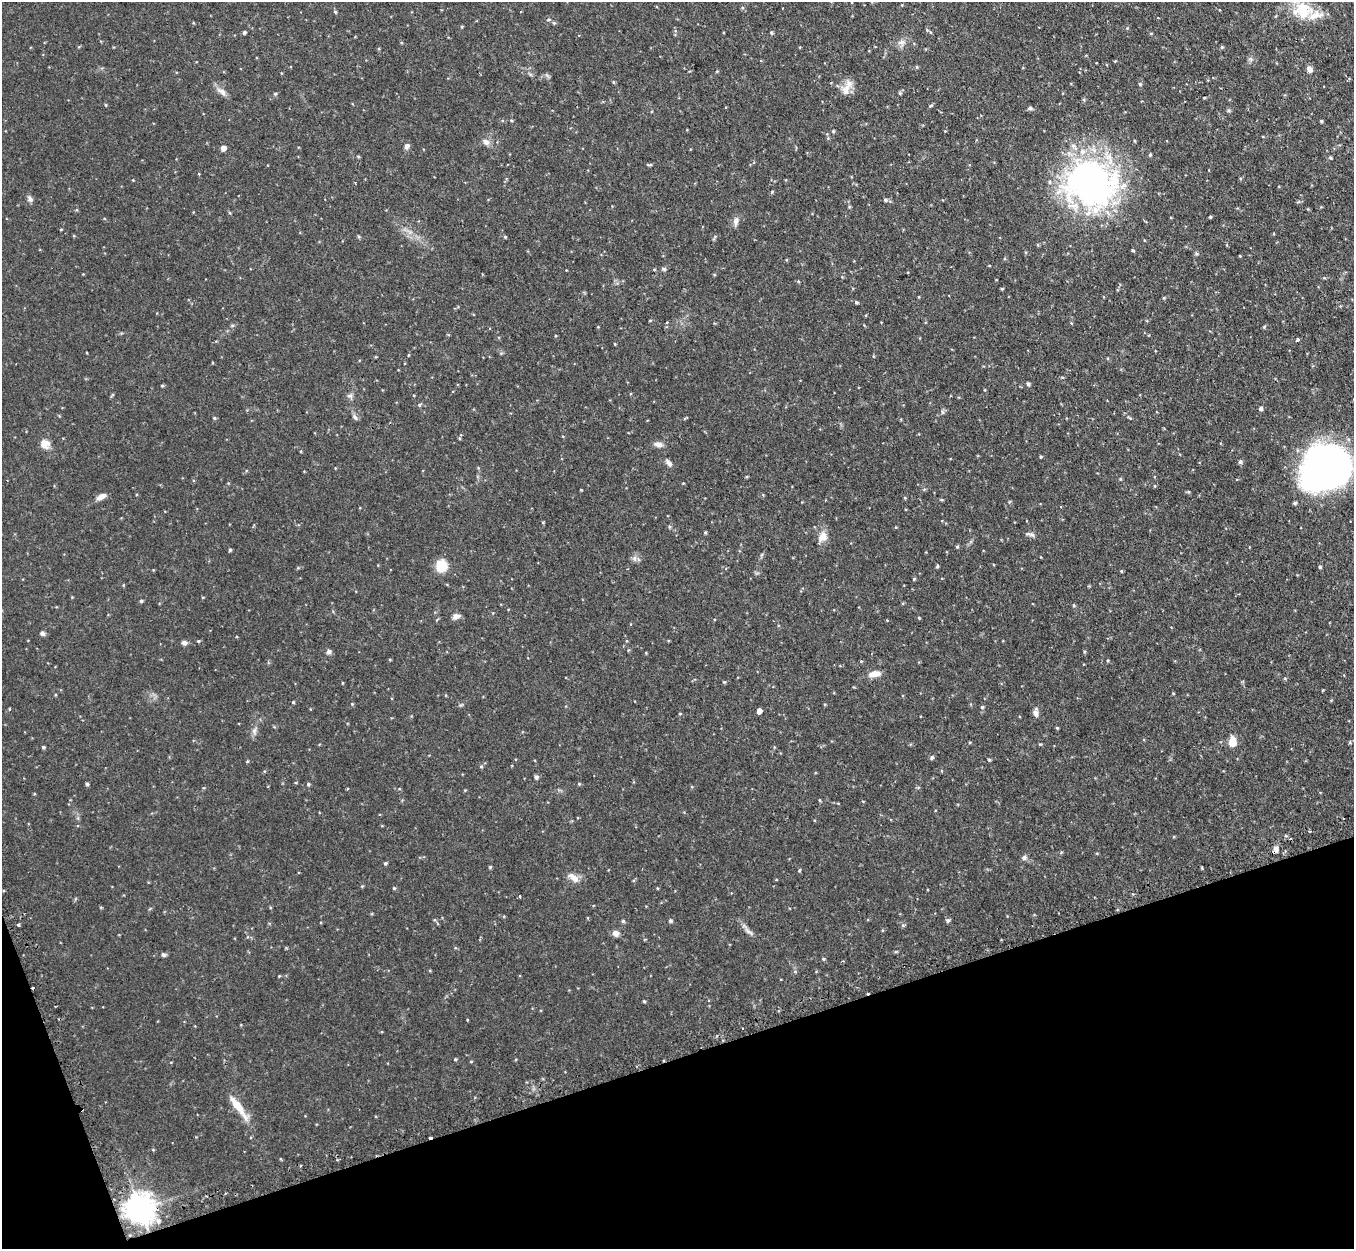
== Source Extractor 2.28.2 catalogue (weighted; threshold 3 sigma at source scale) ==
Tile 14 of 4 x 4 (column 2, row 4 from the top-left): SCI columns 1392-2743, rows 175-1421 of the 5485 x 5464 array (HDU 1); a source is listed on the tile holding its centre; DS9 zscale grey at full resolution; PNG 1356 x 1251 px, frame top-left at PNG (2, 2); no overlay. Shown black and unused: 17% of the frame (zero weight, under 2 of 3 exposures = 4% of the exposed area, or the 3 px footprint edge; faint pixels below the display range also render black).
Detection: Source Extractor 2.28.2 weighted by HDU 2 'WHT'; one run over the whole footprint, this tile lists its part. Background 0.0971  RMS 0.0069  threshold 0.0311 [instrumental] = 3 sigma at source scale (4.5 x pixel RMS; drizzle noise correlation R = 1.50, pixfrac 1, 0.05/0.05 arcsec/px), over >= 5 px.
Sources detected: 134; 1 cosmic-ray / hot-pixel residue — not listed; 2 inside a brighter listed object's ellipse — not listed separately; the other 131 listed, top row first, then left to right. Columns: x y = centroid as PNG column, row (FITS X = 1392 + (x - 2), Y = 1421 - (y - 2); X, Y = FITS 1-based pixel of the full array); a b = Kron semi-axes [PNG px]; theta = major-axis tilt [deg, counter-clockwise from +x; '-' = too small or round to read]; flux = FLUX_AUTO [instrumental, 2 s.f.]
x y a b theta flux
1303 11 25 22 2 21
335 12 5 4 - 0.8
548 20 5 3 - 0.59
554 23 5 4 - 0.82
927 30 4 4 - 0.62
244 33 4 4 - 1.2
771 33 4 4 - 0.91
1222 47 5 4 - 0.81
1309 69 7 6 - 3
613 82 5 3 - 0.64
1140 84 4 4 - 0.87
845 90 20 9 69 6.1
222 92 13 7 -36 3.3
900 93 5 4 - 0.83
275 94 5 5 - 0.91
1204 98 4 3 - 0.47
106 105 4 3 - 0.56
930 106 6 4 30 0.81
1030 108 5 5 - 1.1
511 120 4 3 - 0.67
1321 121 4 3 - 0.81
833 131 4 4 - 0.73
945 131 3 3 - 0.43
486 142 8 7 - 3
407 146 7 6 - 2.1
223 148 5 4 - 3.6
1150 155 5 4 - 0.86
358 156 5 3 - 0.63
1330 158 5 4 - 0.8
650 165 7 3 3 0.81
1092 184 42 38 -27 280
30 199 8 7 - 1.8
885 200 5 4 - 1.1
1210 217 3 3 - 0.66
736 221 10 6 82 2.9
61 229 4 3 - 0.49
505 237 4 4 - 0.6
714 238 9 3 59 0.85
1133 250 5 3 - 0.64
664 269 5 4 - 1.1
1164 298 4 4 - 0.63
856 302 5 3 - 0.86
650 320 4 3 - 0.47
1298 339 4 4 - 1.2
1028 384 5 4 - 0.99
162 386 4 4 - 0.71
350 396 8 5 -5 1.6
419 405 5 4 - 0.85
1260 409 5 4 - 1.6
942 412 6 4 -72 0.88
355 417 8 5 -54 1.5
214 418 4 4 - 0.74
45 444 11 10 - 5.2
658 444 12 6 -10 2.7
1041 457 4 3 - 0.67
1240 462 6 5 - 1.2
669 463 10 5 -53 2.3
1325 467 38 31 25 350
747 476 4 3 - 0.61
1120 479 5 4 - 0.64
683 483 3 3 - 0.44
1155 486 4 4 - 0.64
1188 492 5 4 - 0.79
101 496 12 6 27 3.7
905 498 5 3 - 0.61
1295 503 4 4 - 1.1
705 532 4 4 - 0.7
1032 535 9 5 -23 1.7
822 537 14 11 53 5.4
957 547 5 4 - 0.86
230 550 4 4 - 0.84
634 558 6 6 - 1.8
441 566 12 12 - 12
937 566 5 4 - 0.79
1320 567 4 4 - 0.85
1121 571 4 4 - 0.61
914 579 4 3 - 0.68
141 601 4 4 - 0.92
1074 605 4 4 - 0.73
456 616 11 6 13 2.4
919 618 4 3 - 0.54
42 633 6 5 - 1.6
198 641 4 4 - 0.61
184 643 7 6 - 1.8
329 652 6 6 - 1.6
1108 660 4 3 - 0.61
874 674 14 7 10 5.3
724 682 4 4 - 0.65
1173 693 4 3 - 0.51
293 702 4 3 - 0.69
352 704 4 4 - 0.6
982 707 4 4 - 0.9
10 709 4 3 - 0.54
759 711 5 4 - 4.1
1036 713 11 6 -85 2.6
680 714 4 3 - 0.55
238 723 3 2 - 0.89
1057 728 4 3 - 0.65
254 731 8 6 55 1.9
1232 742 9 7 86 8.7
43 747 4 3 - 0.81
932 758 5 5 - 1.3
481 766 5 3 - 0.65
536 777 5 4 - 1.6
87 784 4 3 - 1
308 784 4 4 - 0.87
579 784 5 4 - 0.65
819 800 4 3 - 0.68
1275 850 10 6 59 3.1
1024 857 7 6 - 1.6
385 863 4 4 - 0.96
490 867 4 4 - 0.74
1202 867 3 2 - 1.1
573 877 16 7 -39 4.8
394 888 5 4 - 0.62
519 896 3 3 - 1.2
947 920 6 6 - 1.3
623 921 5 4 - 0.83
670 921 5 4 - 0.9
18 925 4 3 - 0.97
749 932 14 4 -34 2.2
616 933 9 7 -12 2.8
164 955 6 5 - 1.3
823 959 4 4 - 0.68
33 987 3 3 - 1.8
644 1001 4 3 - 0.73
742 1028 2 2 - 0.83
455 1059 4 3 - 0.7
239 1108 37 8 -57 11
430 1137 3 2 - 2
140 1210 9 8 - 880
Overlapping masked pixels (flux is a lower limit): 4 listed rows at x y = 1275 850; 33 987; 430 1137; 140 1210